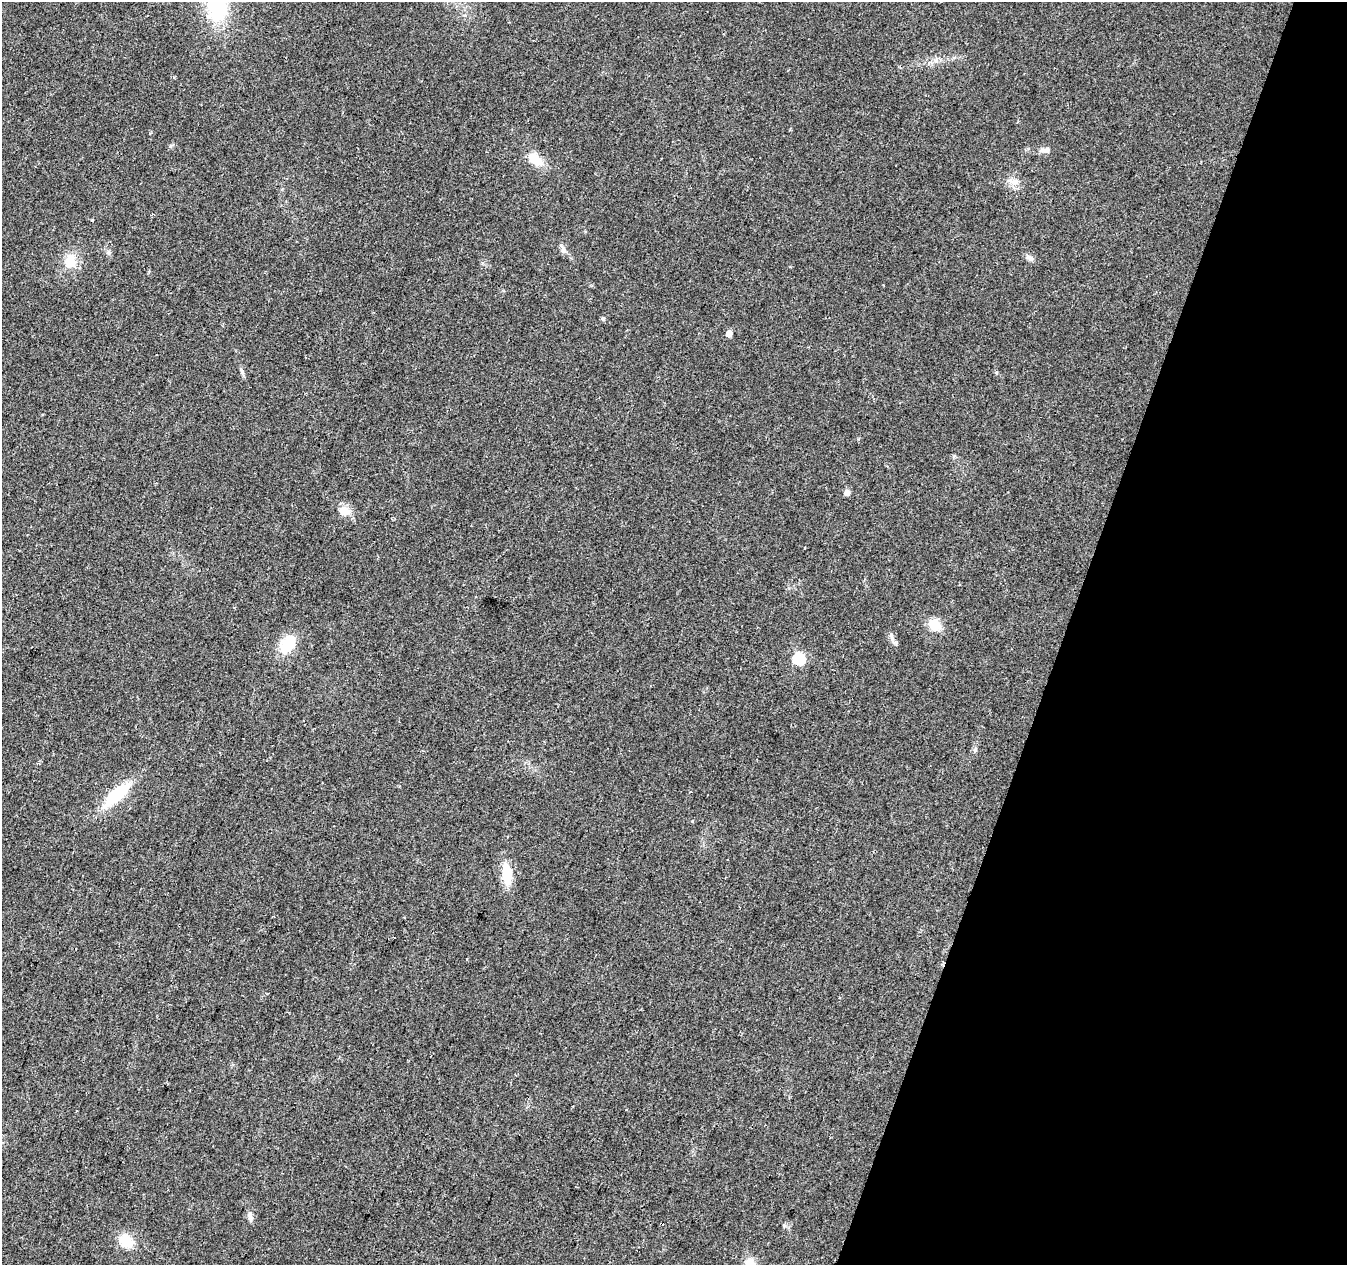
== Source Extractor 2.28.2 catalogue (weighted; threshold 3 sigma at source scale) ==
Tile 8 of 4 x 4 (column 4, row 2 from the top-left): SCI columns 4036-5380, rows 2739-4001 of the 5387 x 5542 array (HDU 1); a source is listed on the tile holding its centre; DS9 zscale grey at full resolution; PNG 1349 x 1267 px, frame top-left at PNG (2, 2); no overlay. Shown black and unused: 21% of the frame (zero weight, under 2 of 3 exposures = <1% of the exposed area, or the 3 px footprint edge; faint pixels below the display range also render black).
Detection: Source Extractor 2.28.2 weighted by HDU 2 'WHT'; one run over the whole footprint, this tile lists its part. Background 0.0422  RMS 0.008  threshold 0.036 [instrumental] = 3 sigma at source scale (4.5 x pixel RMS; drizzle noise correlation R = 1.50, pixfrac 1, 0.0396/0.0396 arcsec/px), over >= 5 px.
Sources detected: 25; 1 cosmic-ray / hot-pixel residue — not listed; the other 24 listed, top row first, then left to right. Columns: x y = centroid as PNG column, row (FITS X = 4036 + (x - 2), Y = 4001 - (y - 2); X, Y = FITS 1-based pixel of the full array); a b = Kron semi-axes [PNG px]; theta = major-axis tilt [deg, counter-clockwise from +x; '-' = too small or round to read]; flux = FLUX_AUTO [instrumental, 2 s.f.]
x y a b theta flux
217 6 31 19 -82 64
1045 150 16 6 9 3.8
535 159 20 11 -37 14
1014 182 13 8 7 5.7
92 220 3 3 - 2.2
563 250 10 7 -64 3.1
109 252 8 6 -44 1.9
1030 258 11 6 -37 3
70 261 17 14 86 14
603 319 5 5 - 1.1
729 333 5 5 - 9.4
242 371 10 5 -66 2
847 493 5 5 - 7.2
344 511 15 11 -11 9.1
804 548 4 2 - 0.75
934 625 14 12 -51 13
891 637 14 3 -78 2.2
287 644 20 13 56 24
799 659 6 6 - 85
975 749 7 5 88 1.6
117 794 29 12 42 41
507 874 22 10 -83 22
250 1216 12 6 -72 3.5
126 1241 15 13 -48 17
Isophote crosses this tile's border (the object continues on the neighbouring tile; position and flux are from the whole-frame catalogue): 1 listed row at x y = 217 6
Unlisted compact peaks at least as high as the median listed source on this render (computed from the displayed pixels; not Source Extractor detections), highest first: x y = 996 372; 174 77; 170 146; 954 457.